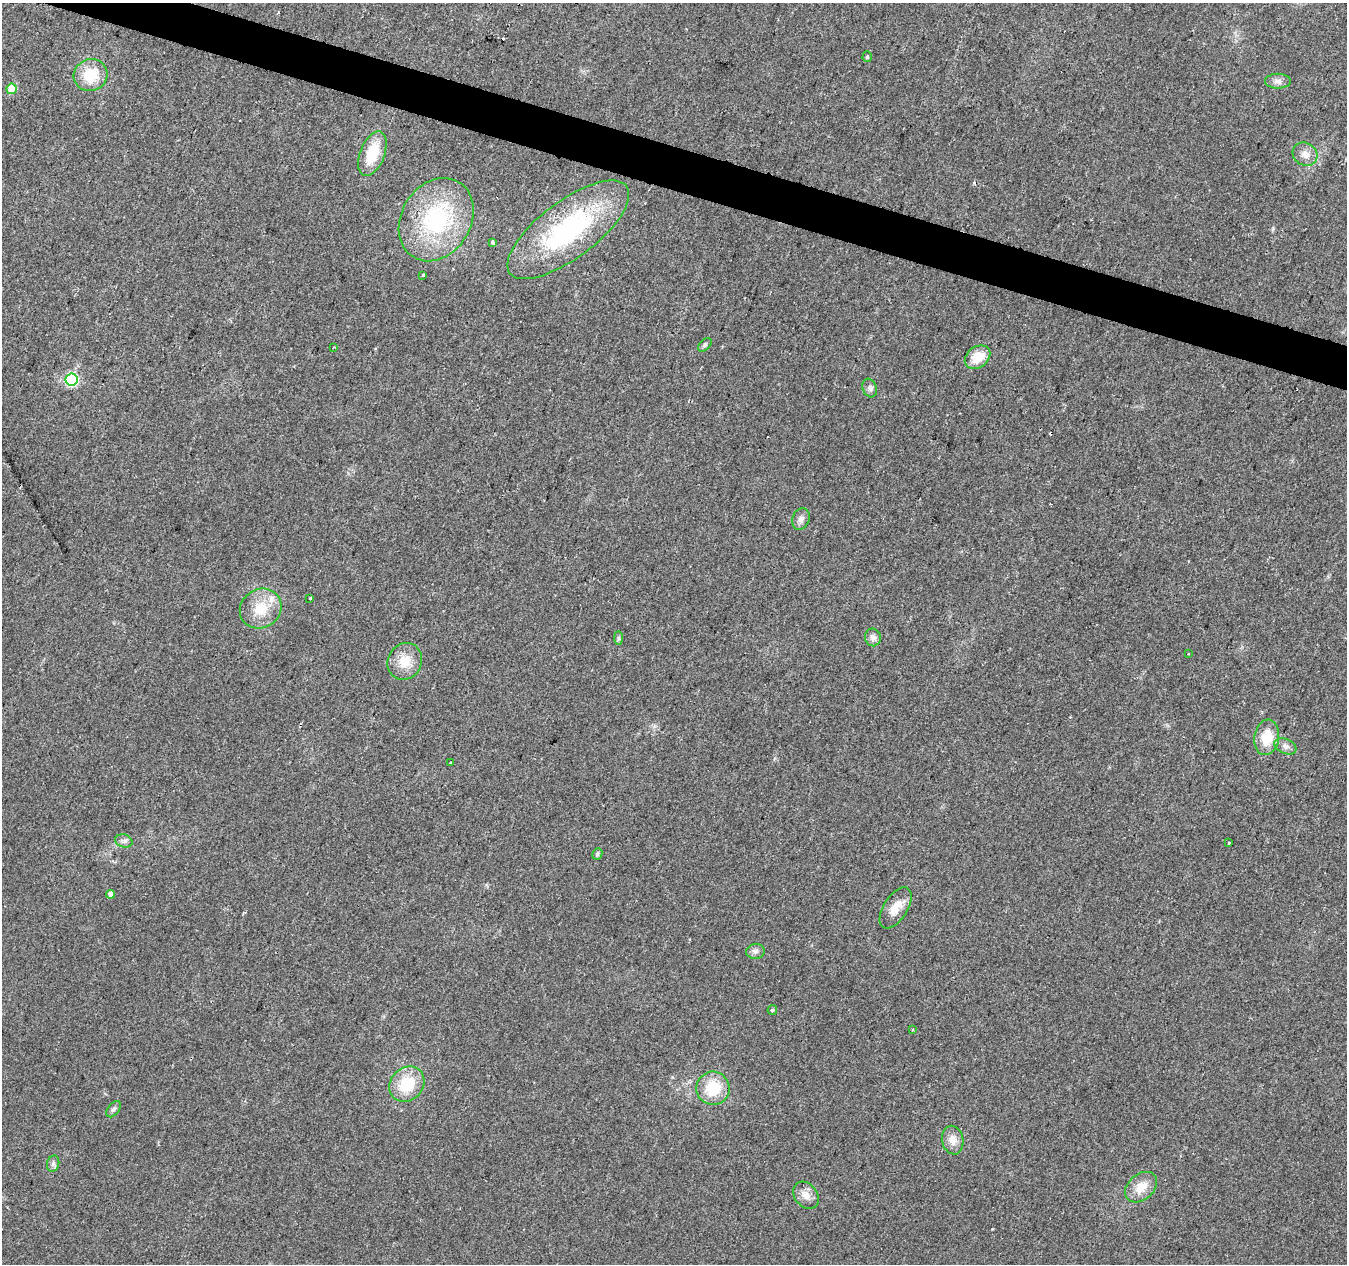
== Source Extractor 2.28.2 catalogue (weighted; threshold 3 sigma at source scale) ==
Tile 11 of 4 x 4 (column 3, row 3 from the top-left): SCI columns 2691-4035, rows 1477-2738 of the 5387 x 5542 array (HDU 1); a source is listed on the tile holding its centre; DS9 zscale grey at full resolution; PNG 1349 x 1266 px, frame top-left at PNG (2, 3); each listed source drawn as its Kron ellipse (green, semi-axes under 4 px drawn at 4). Shown black and unused: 3% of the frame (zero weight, under 2 of 3 exposures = <1% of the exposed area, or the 3 px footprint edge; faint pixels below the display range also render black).
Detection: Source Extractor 2.28.2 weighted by HDU 2 'WHT'; one run over the whole footprint, this tile lists its part. Background 0.0422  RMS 0.008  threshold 0.036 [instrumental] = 3 sigma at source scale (4.5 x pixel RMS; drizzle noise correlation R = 1.50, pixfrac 1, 0.0396/0.0396 arcsec/px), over >= 5 px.
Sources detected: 48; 7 cosmic-ray / hot-pixel residue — neither listed nor drawn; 1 inside a brighter listed object's ellipse — not listed separately; the other 40 listed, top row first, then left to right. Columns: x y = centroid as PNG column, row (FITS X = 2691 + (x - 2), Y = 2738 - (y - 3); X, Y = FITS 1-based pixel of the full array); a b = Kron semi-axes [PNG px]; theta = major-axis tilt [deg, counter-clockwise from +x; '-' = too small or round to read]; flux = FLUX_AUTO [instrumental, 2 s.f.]
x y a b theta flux
867 57 5 4 - 1.2
91 75 17 16 - 25
1278 81 13 7 0 3.8
12 89 5 5 - 18
372 153 23 12 69 26
1305 154 13 11 -35 7
436 220 44 34 59 88
568 230 73 28 37 120
493 243 3 3 - 2.3
423 275 3 3 - 5.4
705 345 8 5 45 1.7
333 347 4 3 - 0.95
978 357 14 10 36 16
72 380 6 6 - 93
870 388 9 7 -70 2.6
801 519 11 8 68 4.2
310 598 3 3 - 2.1
261 609 21 19 33 21
873 637 9 8 - 3.7
618 638 7 4 -89 1.5
1188 654 3 2 - 0.53
405 661 19 17 62 15
1267 737 18 12 82 20
1285 746 12 7 -23 3.4
450 763 3 2 - 0.69
124 841 9 6 -15 2.8
1229 843 3 2 - 1
597 854 6 5 - 1.8
110 894 4 4 - 3.8
896 908 23 12 58 12
755 951 9 7 10 3
772 1010 5 4 - 1
913 1029 3 3 - 0.86
407 1084 19 16 46 29
713 1088 16 16 - 27
113 1109 9 5 52 2
953 1140 14 10 -79 7.5
53 1164 8 6 75 2.5
1141 1187 18 12 41 13
806 1195 15 11 -51 6.8